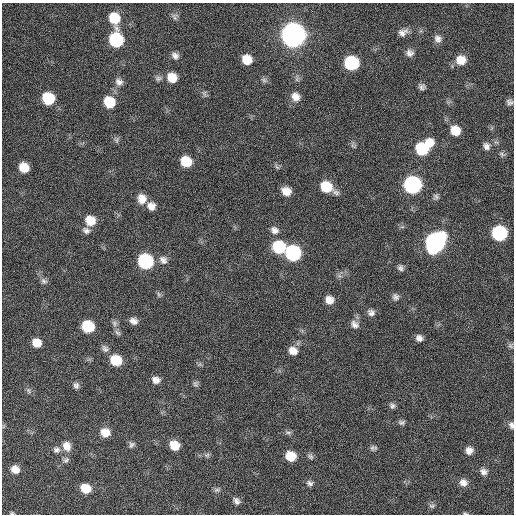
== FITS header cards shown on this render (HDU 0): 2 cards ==
NAXIS1  =                  512 / Axis length
NAXIS2  =                  512 / Axis length

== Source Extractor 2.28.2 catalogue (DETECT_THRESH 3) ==
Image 512 x 512 px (HDU 0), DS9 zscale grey, 1 PNG px = 1 image px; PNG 516 x 516 px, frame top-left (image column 1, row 512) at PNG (2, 3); no overlay
Background 152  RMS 13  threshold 37.9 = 3 sigma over >= 5 px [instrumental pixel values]
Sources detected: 90; all 90 listed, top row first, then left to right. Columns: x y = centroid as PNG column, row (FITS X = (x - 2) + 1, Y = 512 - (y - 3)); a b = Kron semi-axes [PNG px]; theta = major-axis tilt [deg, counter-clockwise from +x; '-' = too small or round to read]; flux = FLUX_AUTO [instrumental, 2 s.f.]
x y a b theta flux
174 17 11 6 -80 2600
114 18 10 9 - 23000
403 32 12 8 26 5000
293 35 11 10 - 930000
438 39 10 9 - 4200
116 40 10 9 - 78000
410 53 10 9 - 4100
175 56 9 7 -39 3800
247 59 9 8 - 12000
461 60 11 10 - 12000
351 63 10 9 - 74000
158 78 9 7 11 2600
172 78 10 9 - 13000
264 80 8 6 -28 2300
119 82 10 9 - 4400
422 87 8 7 - 2900
204 93 9 5 -84 2000
295 97 11 10 - 7000
48 98 9 9 - 40000
109 102 10 9 - 25000
509 102 9 7 -23 2700
455 130 10 9 - 14000
117 140 7 4 89 1800
353 146 9 3 -32 1300
486 146 10 8 -63 4000
423 148 16 10 39 54000
502 154 8 6 -42 2000
186 161 9 8 - 21000
24 167 8 7 - 16000
277 167 7 4 -37 1500
412 185 10 10 - 200000
326 187 12 8 -30 26000
286 191 9 8 - 9100
436 197 8 7 - 2400
142 199 11 10 - 8600
151 206 10 9 - 6400
90 221 10 9 - 15000
86 230 10 8 -30 3500
275 230 11 9 -30 4900
499 233 9 9 - 100000
435 242 12 10 52 350000
279 247 10 10 - 45000
293 253 10 9 - 120000
163 260 12 10 -50 5200
145 261 10 9 - 100000
401 268 9 7 -56 2800
44 281 9 7 -22 2800
395 297 9 8 - 3200
329 300 10 9 - 7100
371 313 10 8 -35 3800
133 321 9 8 - 4600
114 323 9 7 -56 2900
355 324 12 9 -47 4800
88 326 9 8 - 38000
117 333 9 6 -38 2400
419 338 8 7 - 4100
37 343 8 8 - 11000
510 346 9 6 -41 1900
105 349 11 8 -43 3300
293 351 10 9 - 7600
116 360 9 8 - 26000
156 380 9 8 - 5400
195 384 8 7 - 2100
76 385 8 7 - 2900
28 390 8 5 -82 2000
392 406 9 7 -45 2500
402 422 10 6 7 2400
511 425 9 6 -74 2700
105 432 10 9 - 10000
288 433 10 5 -9 2200
131 445 8 7 - 2400
174 445 9 8 - 14000
67 446 13 10 -70 8100
373 448 9 7 6 2300
56 450 9 8 - 3300
469 450 8 8 - 5300
207 455 8 5 15 2000
291 456 9 8 - 18000
310 456 10 6 -39 2200
66 460 9 7 38 2800
15 469 9 8 - 7900
484 472 10 8 -15 4300
310 483 8 7 - 2800
463 483 10 9 - 5700
85 488 9 8 - 16000
217 490 8 6 3 2000
237 501 9 6 -53 3200
432 506 9 6 1 2100
12 513 6 4 0 1200
465 513 8 3 -5 1200
At the frame edge (FLAGS 8, measured only in part): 3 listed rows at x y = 511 425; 12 513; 465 513